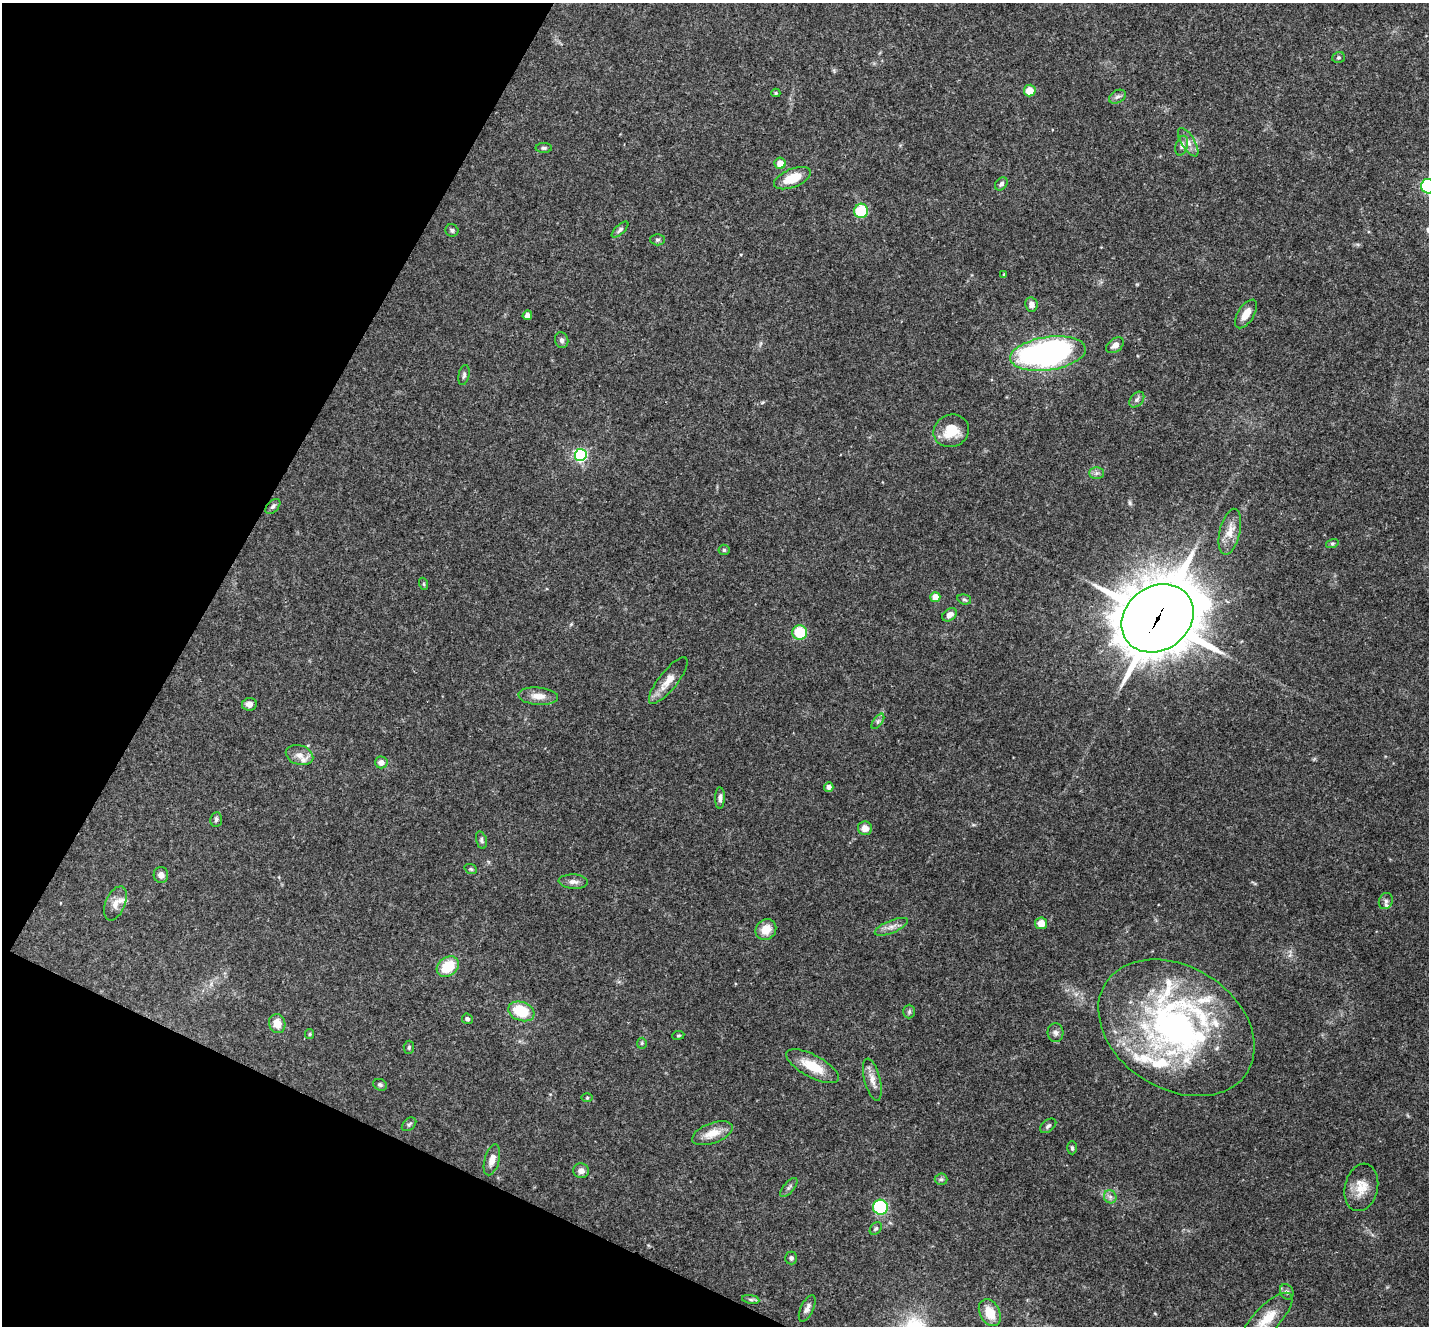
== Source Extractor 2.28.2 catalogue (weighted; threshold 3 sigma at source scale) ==
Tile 9 of 4 x 4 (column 1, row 3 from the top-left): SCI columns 7-1433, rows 1609-2932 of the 5718 x 5728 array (HDU 1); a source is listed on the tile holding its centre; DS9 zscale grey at full resolution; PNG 1431 x 1328 px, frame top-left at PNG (2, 3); each listed source drawn as its Kron ellipse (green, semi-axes under 4 px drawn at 4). Shown black and unused: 22% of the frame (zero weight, under 3 of 4 exposures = <1% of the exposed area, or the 3 px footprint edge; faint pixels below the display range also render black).
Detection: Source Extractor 2.28.2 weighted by HDU 2 'WHT'; one run over the whole footprint, this tile lists its part. Background 0.113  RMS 0.007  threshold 0.0314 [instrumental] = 3 sigma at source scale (4.5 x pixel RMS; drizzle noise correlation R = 1.50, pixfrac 1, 0.05/0.05 arcsec/px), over >= 5 px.
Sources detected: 97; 8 inside a brighter listed object's ellipse — not listed separately; the other 89 listed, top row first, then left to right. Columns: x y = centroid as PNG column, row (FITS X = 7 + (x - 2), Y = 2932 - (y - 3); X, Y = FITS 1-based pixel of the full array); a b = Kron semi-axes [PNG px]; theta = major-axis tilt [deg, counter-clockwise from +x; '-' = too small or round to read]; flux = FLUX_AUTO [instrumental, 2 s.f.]
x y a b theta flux
1338 57 6 5 - 1.2
1030 91 6 6 - 9.4
776 93 4 4 - 0.95
1117 97 9 6 30 2.2
1188 142 16 6 -58 4.6
1182 146 10 6 73 2.3
544 148 8 5 0 1.4
780 163 5 5 - 7.2
792 178 19 9 22 16
1001 184 7 5 45 2.2
1428 186 7 7 - 92
861 211 7 7 - 25
452 230 7 6 - 1.6
620 230 10 4 44 1.8
657 240 7 5 -1 1.4
1004 274 4 3 - 0.65
1031 304 7 6 - 3.5
1246 314 16 8 57 7.3
527 315 5 4 - 3
562 340 8 6 -75 1.9
1115 345 10 6 37 4
1048 354 38 16 8 230
464 375 10 5 78 1.8
1137 400 9 6 49 2
951 431 18 16 25 16
581 455 6 6 - 130
1096 473 7 6 - 2.2
273 506 9 5 44 1.9
1230 532 23 10 77 8.7
1332 544 6 4 15 1
724 550 5 5 - 1.2
424 584 6 4 -71 0.84
935 597 5 5 - 8.1
964 599 7 5 -15 1.3
950 615 8 5 36 3.6
1158 618 38 32 35 4000
800 632 7 7 - 22
668 681 29 9 52 9.5
538 696 20 8 -4 7.3
249 704 7 6 - 3.5
878 721 9 4 54 1.6
299 755 14 9 -17 5.6
381 762 6 6 - 3.8
829 787 4 4 - 3.2
720 798 11 5 89 2.4
216 819 7 5 85 1.6
865 828 7 7 - 5
481 840 9 5 -76 1.5
471 869 6 4 -21 1
161 875 8 7 - 3.2
573 882 14 7 -4 3.5
1386 901 8 7 - 2.2
115 903 18 9 68 6.3
1041 923 6 6 - 6.5
891 927 18 6 22 4.5
766 930 11 10 - 9.8
448 967 12 9 38 20
521 1011 13 9 -19 24
909 1012 7 5 89 1.3
467 1019 5 5 - 1.7
277 1024 9 8 - 8
1176 1028 84 61 -32 240
1056 1033 9 8 - 2.5
310 1034 5 4 - 0.83
678 1035 6 3 8 0.75
642 1043 5 5 - 1.1
409 1047 6 5 - 1.2
813 1066 29 11 -28 17
872 1080 21 8 -76 5.9
380 1085 7 5 -28 1.6
587 1098 5 3 - 0.7
409 1124 8 5 41 1.5
1048 1126 9 5 39 1.7
712 1133 21 10 20 10
1072 1148 7 4 -90 1.2
492 1160 16 7 74 5.9
581 1171 8 7 - 3.5
941 1179 6 6 - 1.4
789 1187 11 5 50 1.7
1361 1187 24 16 77 13
1110 1197 7 6 - 2.1
881 1207 7 7 - 40
876 1228 7 5 50 1.4
791 1258 6 6 - 1.5
1287 1292 8 6 -62 1.9
751 1299 9 4 -9 1.6
807 1308 14 6 64 3.4
990 1313 14 10 -62 12
1267 1319 34 13 46 16
Overlapping masked pixels (flux is a lower limit): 1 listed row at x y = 1158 618
Isophote crosses this tile's border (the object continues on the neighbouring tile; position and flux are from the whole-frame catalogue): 2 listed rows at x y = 1428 186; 1267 1319